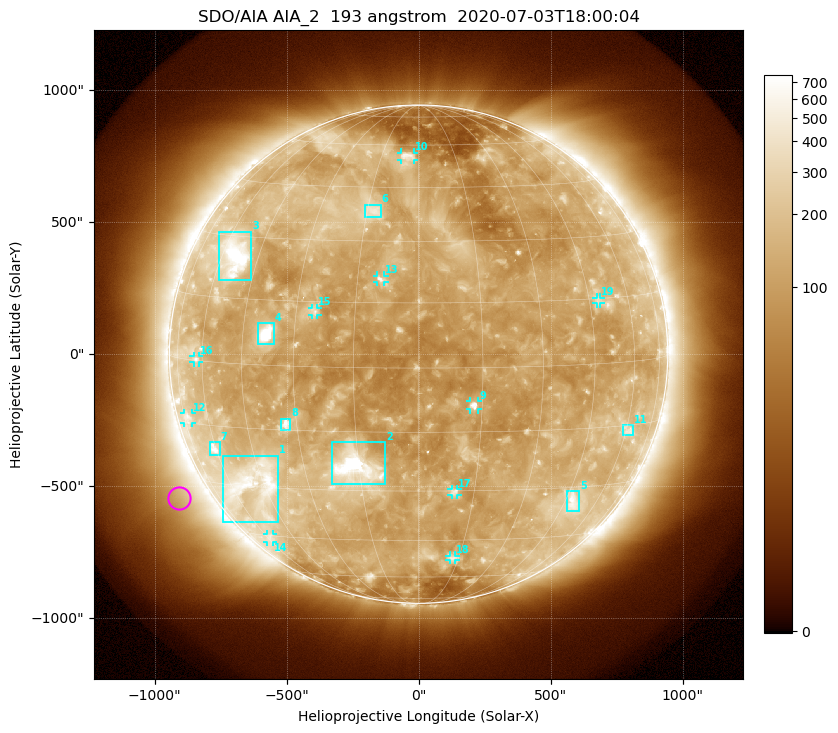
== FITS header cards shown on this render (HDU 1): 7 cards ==
TELESCOP= 'SDO/AIA'
INSTRUME= 'AIA_2'
WAVELNTH=                  193
WAVEUNIT= 'angstrom'
DATE-OBS= '2020-07-03T18:00:04.84'
CTYPE1  = 'HPLN-TAN'
CTYPE2  = 'HPLT-TAN'

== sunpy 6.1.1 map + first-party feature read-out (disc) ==
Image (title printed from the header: SDO/AIA AIA_2  193 angstrom  2020-07-03T18:00:04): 1024 x 1024 px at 2.4 arcsec/px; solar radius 944 arcsec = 393 px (full disc in frame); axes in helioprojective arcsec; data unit not stated in the header (colour bar unlabelled)
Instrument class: DISC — disc imager (sunpy class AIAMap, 193 A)
Bright regions (active regions / flare kernels): reference = the median radial profile (limb darkening/brightening removed); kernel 9 px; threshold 5 sigma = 206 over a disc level ~120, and >= 1.15x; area >= 12 px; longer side >= 9 px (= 22 arcsec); searched inside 0.97 R_sun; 19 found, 19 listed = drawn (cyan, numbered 1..; 10 of them under ~33 arcsec drawn as corner ticks so the feature stays visible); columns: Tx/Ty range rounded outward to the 5 arcsec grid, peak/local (2 s.f.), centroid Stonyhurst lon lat
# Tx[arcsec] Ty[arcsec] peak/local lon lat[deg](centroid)
1 -745..-530 -635..-385 5.3 -49 -29
2 -330..-125 -495..-330 13 -16 -24
3 -755..-630 280..465 7.9 -54 +25
4 -610..-545 35..120 18 -38 +7
5 560..610 -595..-515 4.1 +48 -34
6 -205..-145 520..570 3.8 -13 +38
7 -795..-750 -385..-330 4.7 -61 -21
8 -520..-485 -285..-245 5.6 -33 -14
9 195..225 -210..-175 6.9 +13 -9
10 -65..-20 735..765 3.7 -4 +56
11 775..810 -305..-265 3.1 +61 -16
12 -890..-860 -260..-220 2.7 -72 -14
13 -155..-130 270..300 4.7 -9 +21
14 -575..-550 -710..-680 2.5 -58 -46
15 -405..-385 145..175 3.4 -25 +13
16 -855..-830 -30..-5 3.1 -63 +0
17 125..150 -535..-510 3.6 +10 -30
18 115..140 -780..-760 2.8 +13 -51
19 675..690 190..215 2.8 +48 +14
Off-limb structures (1.02-1.3 R_sun): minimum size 162 px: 6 found; the strongest spans PA ~95..145 deg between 1.04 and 1.3 R_sun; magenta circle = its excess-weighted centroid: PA ~120 deg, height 1.12 R_sun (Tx ~-910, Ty ~-545 arcsec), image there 2.2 x the reference